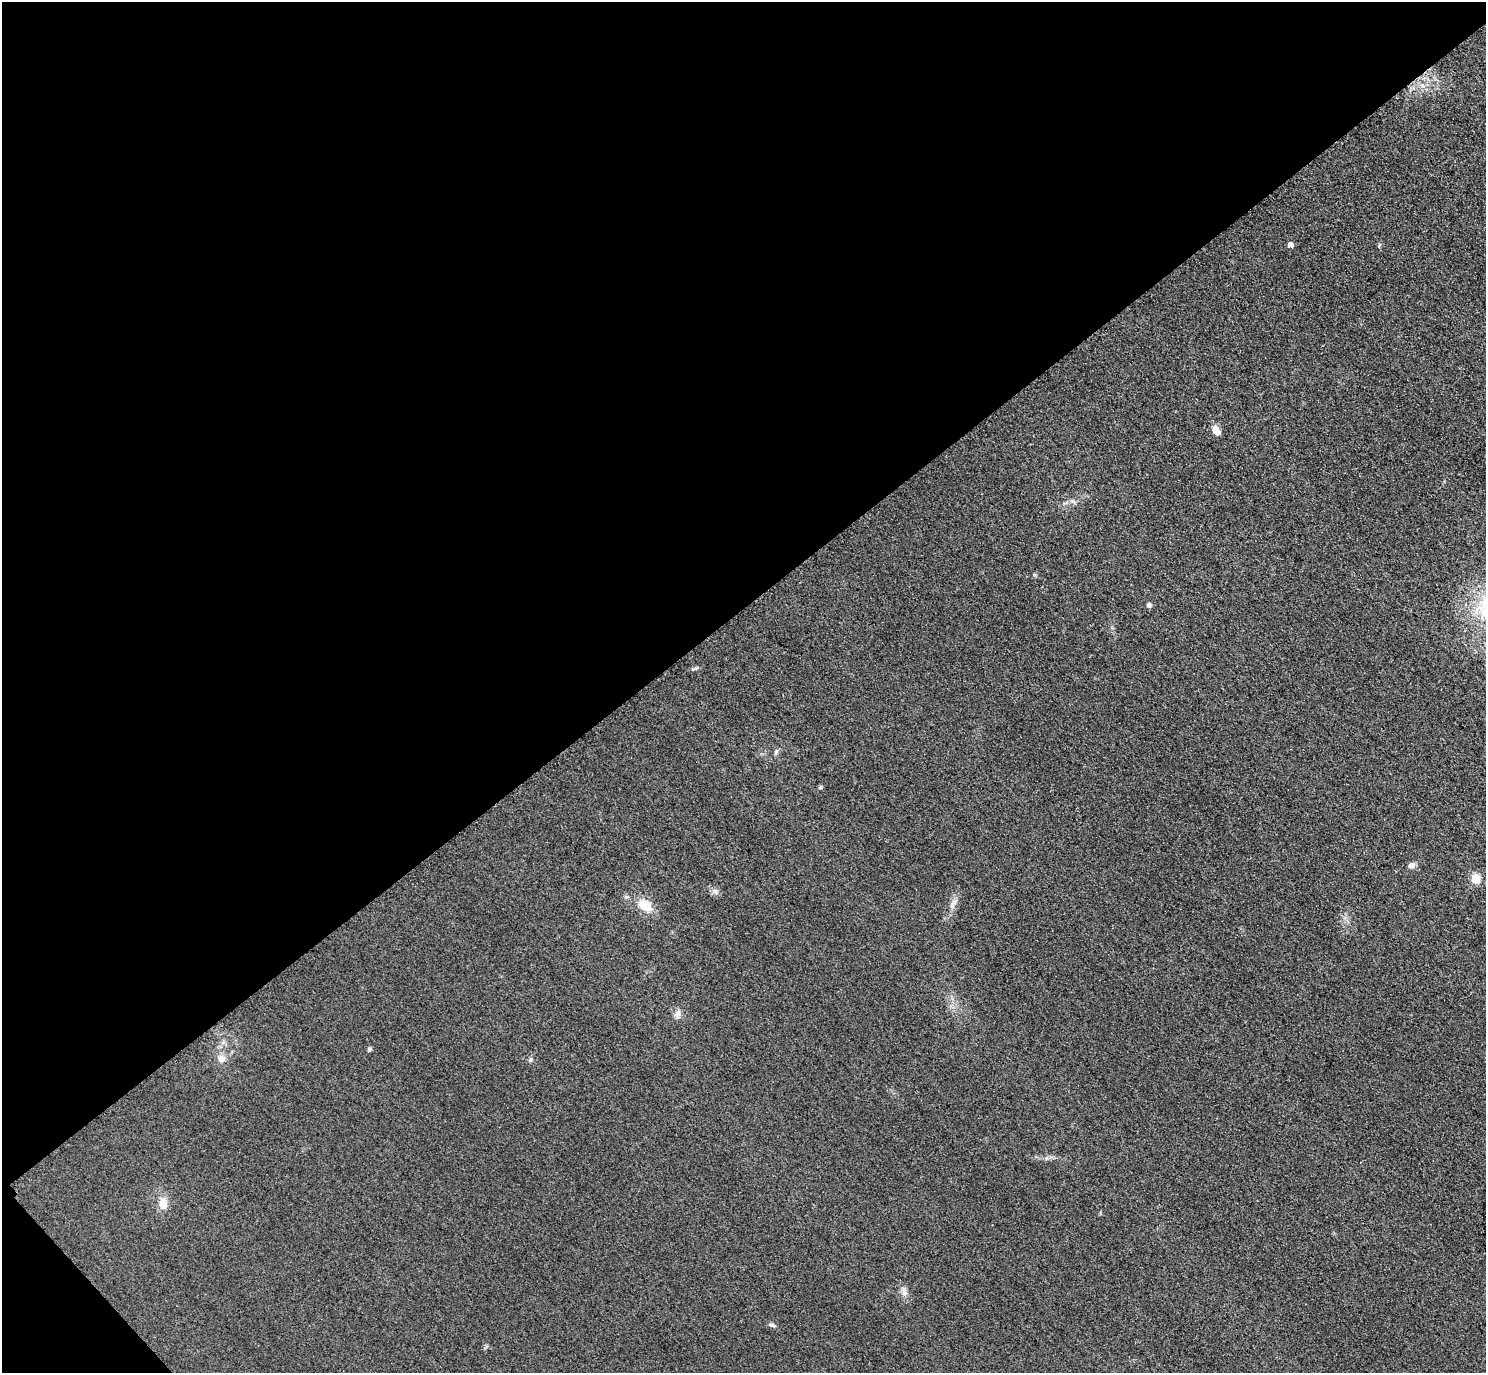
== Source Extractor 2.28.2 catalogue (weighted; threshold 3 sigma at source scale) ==
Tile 5 of 4 x 4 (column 1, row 2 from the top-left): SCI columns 31-1514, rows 3069-4439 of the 5997 x 5994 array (HDU 1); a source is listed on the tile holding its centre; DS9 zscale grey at full resolution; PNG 1488 x 1375 px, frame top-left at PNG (2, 2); no overlay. Shown black and unused: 45% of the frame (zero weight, under 3 of 4 exposures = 3% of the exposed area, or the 3 px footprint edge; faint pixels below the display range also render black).
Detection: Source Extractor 2.28.2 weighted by HDU 2 'WHT'; one run over the whole footprint, this tile lists its part. Background 0.0556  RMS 0.019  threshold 0.0835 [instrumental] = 3 sigma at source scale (4.5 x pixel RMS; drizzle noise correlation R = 1.50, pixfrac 1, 0.05/0.05 arcsec/px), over >= 5 px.
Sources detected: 16; all 16 listed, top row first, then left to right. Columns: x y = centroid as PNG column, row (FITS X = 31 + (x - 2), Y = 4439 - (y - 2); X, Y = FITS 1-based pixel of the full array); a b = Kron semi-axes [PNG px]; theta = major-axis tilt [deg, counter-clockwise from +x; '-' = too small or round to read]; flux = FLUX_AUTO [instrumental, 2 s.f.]
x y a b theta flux
1290 245 5 4 - 11
1216 430 11 8 -60 14
1149 605 4 4 - 6.3
776 753 8 3 71 3.1
821 787 5 5 - 3.2
1411 865 8 7 - 6.9
1475 878 5 5 - 64
715 891 8 6 -62 5.9
954 902 12 3 61 6.3
645 905 14 10 -30 36
678 1013 10 7 73 8.6
369 1049 5 5 - 3.2
221 1059 8 7 - 14
163 1203 15 10 88 19
904 1292 8 6 -90 6.8
772 1325 9 5 -17 4.3